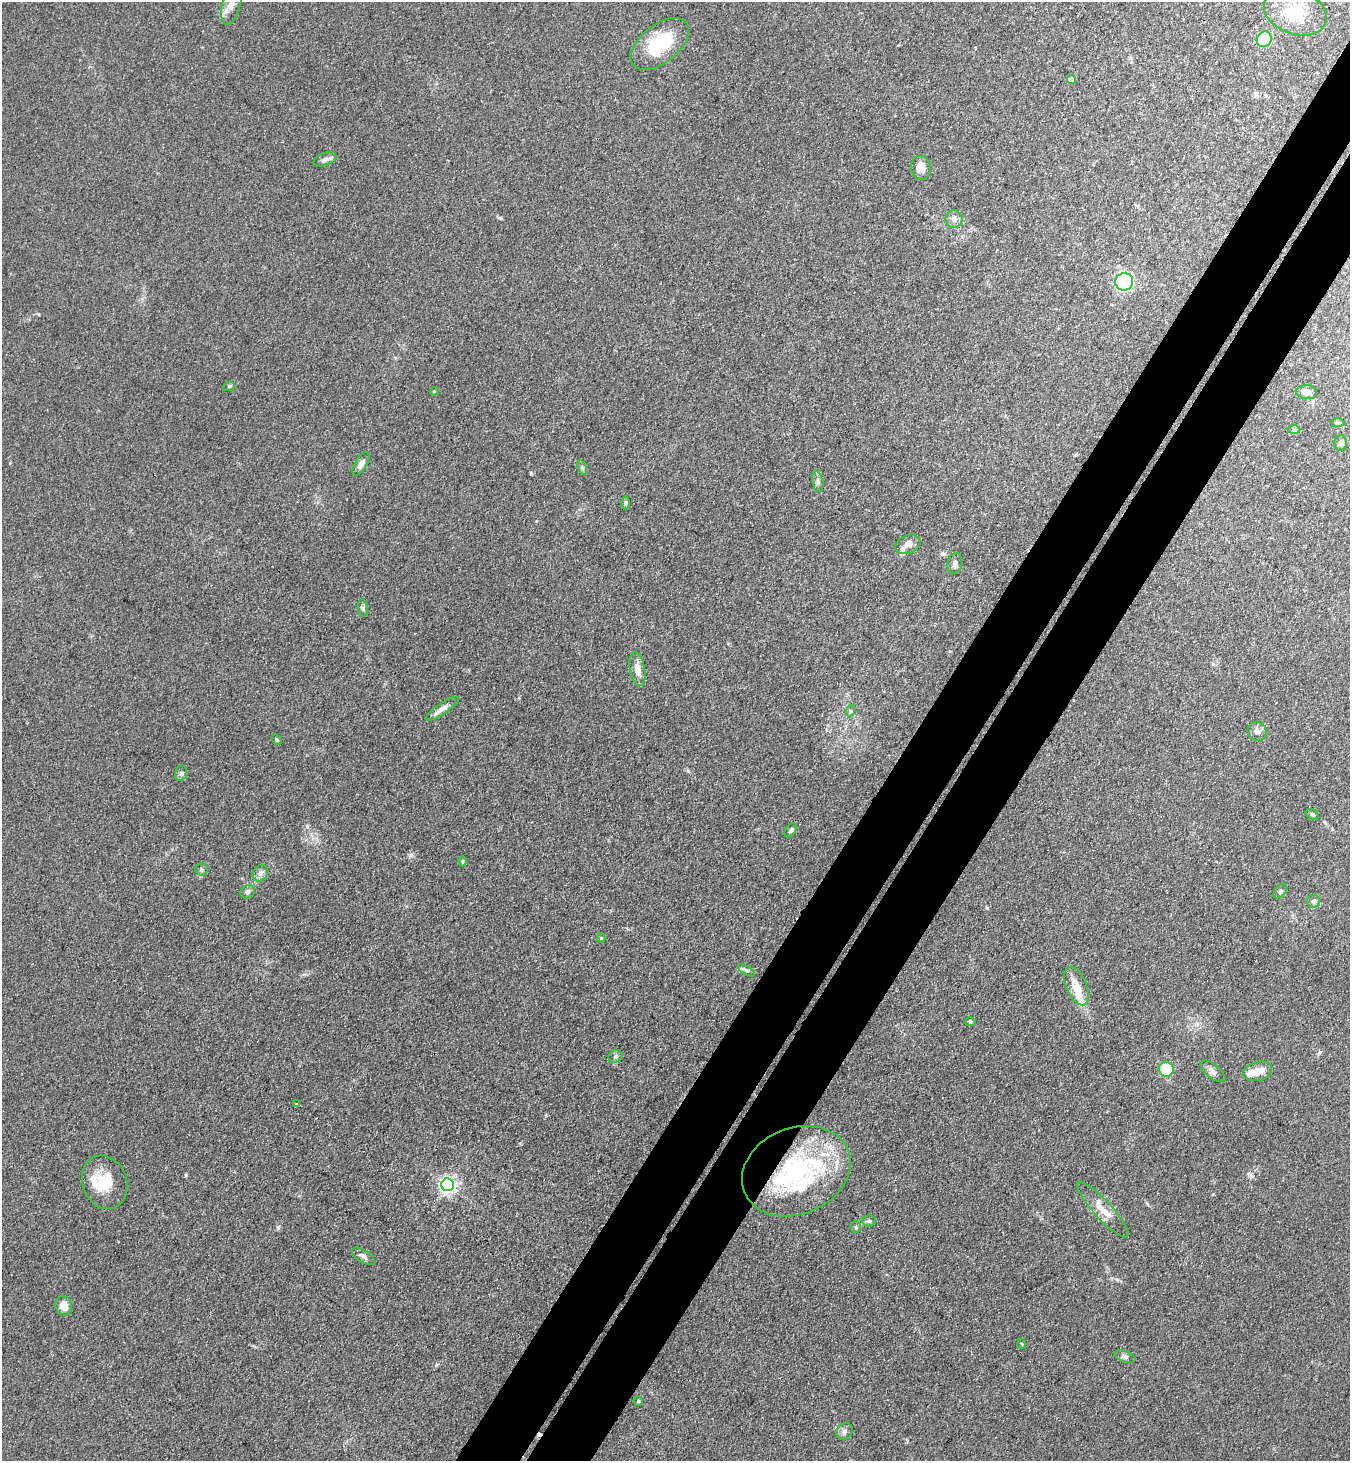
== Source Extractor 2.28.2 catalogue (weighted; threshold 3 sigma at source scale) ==
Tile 10 of 4 x 4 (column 2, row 3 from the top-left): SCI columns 1548-2895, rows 1495-2953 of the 5929 x 5908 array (HDU 1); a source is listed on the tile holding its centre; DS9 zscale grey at full resolution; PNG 1352 x 1463 px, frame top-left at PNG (2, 2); each listed source drawn as its Kron ellipse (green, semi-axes under 4 px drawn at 4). Shown black and unused: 9% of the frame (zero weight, under 3 of 4 exposures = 5% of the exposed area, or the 3 px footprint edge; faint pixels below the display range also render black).
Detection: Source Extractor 2.28.2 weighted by HDU 2 'WHT'; one run over the whole footprint, this tile lists its part. Background 0.184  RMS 0.0086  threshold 0.0387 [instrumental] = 3 sigma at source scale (4.5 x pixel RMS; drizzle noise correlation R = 1.50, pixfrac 1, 0.05/0.05 arcsec/px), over >= 5 px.
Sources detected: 63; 1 inside a brighter object's white glare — neither listed nor drawn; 5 inside a brighter listed object's ellipse — not listed separately; the other 57 listed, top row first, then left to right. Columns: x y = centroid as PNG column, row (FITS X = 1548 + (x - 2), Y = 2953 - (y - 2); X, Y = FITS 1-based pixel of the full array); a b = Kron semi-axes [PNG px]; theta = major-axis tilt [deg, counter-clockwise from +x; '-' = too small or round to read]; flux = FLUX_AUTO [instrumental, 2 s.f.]
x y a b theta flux
231 5 21 9 76 9.5
1295 12 32 22 -19 31
1264 39 8 7 - 39
660 44 34 19 39 44
1072 80 4 4 - 7
325 159 12 6 21 3.9
921 168 12 10 -75 8.2
954 219 8 8 - 4.2
1124 282 9 8 - 87
229 386 6 3 18 0.95
434 391 4 4 - 0.86
1307 392 10 7 -5 5.1
1338 423 6 3 -1 1.1
1294 429 6 4 -1 1.5
1340 443 8 6 -89 2.4
361 464 13 6 59 4.1
582 468 7 4 -70 1.6
818 481 11 5 -79 2.5
625 503 7 4 90 1.5
908 544 13 9 23 5.2
955 563 11 7 75 3.1
363 608 9 5 -80 1.8
637 669 17 7 -80 7.2
442 709 19 5 34 5.9
850 711 6 4 73 1.1
1257 731 10 9 - 4.6
277 740 6 3 -58 1.1
181 773 8 5 74 2.1
1312 814 7 5 -30 1.5
791 830 8 5 56 2
463 861 5 3 - 0.83
201 869 6 6 - 1.8
260 873 9 7 55 3.3
1280 891 8 5 46 1.9
248 892 7 6 - 2.2
1314 901 6 6 - 2.4
601 938 4 4 - 0.78
746 970 9 4 -30 2.1
1076 986 20 10 -68 13
970 1021 6 4 -1 1.1
616 1056 7 6 - 2
1166 1069 7 7 - 26
1213 1071 15 7 -38 3.9
1258 1071 15 9 16 10
296 1104 3 3 - 2.4
796 1171 56 43 23 140
105 1182 27 22 -69 25
448 1185 6 6 - 310
1103 1210 37 9 -48 12
869 1221 7 5 -1 1.9
856 1227 6 5 - 1.4
363 1256 13 6 -31 3.2
64 1306 10 8 -66 8.7
1022 1344 5 3 - 0.71
1125 1357 11 5 -20 2.6
638 1401 4 4 - 1
844 1431 9 7 47 3.2
Overlapping masked pixels (flux is a lower limit): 1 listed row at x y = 796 1171
Isophote crosses this tile's border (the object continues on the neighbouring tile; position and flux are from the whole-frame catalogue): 1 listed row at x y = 231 5
Unlisted compact peaks at least as high as the median listed source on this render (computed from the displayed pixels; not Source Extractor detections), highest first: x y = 531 473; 278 1227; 1251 1176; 500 218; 410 855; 987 908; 436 1365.